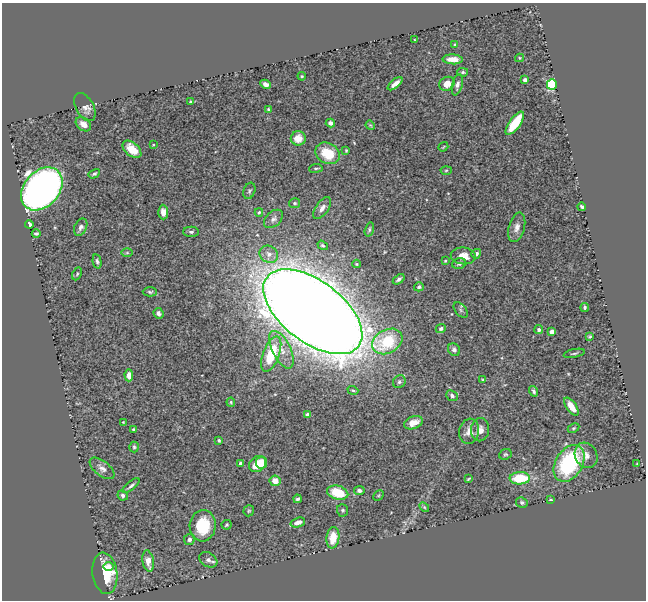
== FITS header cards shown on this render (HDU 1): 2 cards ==
NAXIS1  =                  644
NAXIS2  =                  598

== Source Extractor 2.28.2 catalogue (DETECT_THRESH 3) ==
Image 644 x 598 px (HDU 1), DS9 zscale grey, 1 PNG px = 1 image px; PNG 648 x 602 px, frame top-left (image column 1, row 598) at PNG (2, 3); each listed source drawn as its Kron ellipse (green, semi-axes under 4 px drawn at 4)
Background 1.52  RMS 0.028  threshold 0.0854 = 3 sigma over >= 5 px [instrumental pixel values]
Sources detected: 116; all 116 listed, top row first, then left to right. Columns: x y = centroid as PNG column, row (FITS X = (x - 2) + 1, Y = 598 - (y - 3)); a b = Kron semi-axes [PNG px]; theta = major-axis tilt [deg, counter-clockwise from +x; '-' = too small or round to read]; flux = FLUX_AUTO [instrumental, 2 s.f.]
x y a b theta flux
415 40 3 2 - 1.2
455 45 4 4 - 3
520 58 4 4 - 2.1
453 59 10 5 -3 16
463 72 5 4 - 3.3
302 76 4 3 - 2.1
525 80 4 3 - 4.7
266 84 6 4 -29 7.7
395 84 9 4 39 11
447 84 8 6 32 17
552 84 5 5 - 220
457 85 11 5 76 6.6
190 101 3 3 - 2.1
85 107 15 9 -60 11
268 109 4 3 - 2.3
330 123 5 4 - 7.5
515 123 14 5 54 77
83 124 8 6 -40 14
370 125 5 3 - 1.9
298 138 7 7 - 23
153 145 3 2 - 1.5
443 147 5 2 - 1.9
132 149 11 6 -40 37
346 151 3 3 - 2.2
327 153 13 10 -27 58
316 168 7 2 6 2.7
446 170 5 3 - 2.3
94 174 6 3 29 3.4
42 189 24 17 49 1300
249 191 8 5 71 3.9
294 203 5 5 - 3.2
582 207 4 3 - 3.9
322 208 12 6 55 11
163 212 7 5 -87 14
259 212 4 3 - 2.4
273 219 11 7 43 7.9
29 224 4 3 - 6.8
81 227 9 6 63 7.7
517 227 15 8 74 13
369 229 7 4 74 3.1
191 232 8 5 -1 4.9
36 233 4 3 - 3.6
323 245 6 4 -36 3.3
127 253 6 4 0 2.9
269 254 9 8 - 13
476 254 5 4 - 6.3
463 256 12 8 -6 24
97 261 7 4 -77 4.2
445 261 4 3 - 1.8
459 263 7 5 22 6
357 264 4 3 - 1.9
77 274 7 4 65 3.1
399 279 7 4 38 4.9
419 287 5 4 - 4
150 292 7 4 -1 3.5
585 307 4 4 - 3.2
461 310 9 5 -50 3.9
313 312 57 30 -37 8200
158 313 5 5 - 5.9
441 329 5 4 - 5.5
539 330 4 4 - 5.8
552 332 4 4 - 21
590 337 4 3 - 2.7
387 341 16 11 29 110
281 350 20 9 -64 25
454 350 6 5 - 6.2
574 353 11 3 12 3.3
271 354 19 8 69 83
129 375 6 4 -89 11
483 380 3 2 - 1.6
399 382 7 6 - 4.6
353 390 5 3 - 3.1
534 391 5 3 - 4.3
452 396 6 5 - 5.6
231 402 5 4 - 2.9
571 407 10 5 -55 27
308 414 4 4 - 7.7
123 422 4 3 - 1.7
413 423 10 6 20 21
573 428 6 4 27 2.7
133 429 3 2 - 2.2
480 430 11 9 87 15
469 431 13 10 76 18
219 440 3 3 - 2.9
134 447 5 4 - 3.1
505 454 6 5 - 3
586 455 13 11 -62 15
241 463 4 3 - 7.9
261 463 6 5 - 23
569 463 20 13 59 190
257 464 9 7 38 47
637 464 3 3 - 1.6
102 468 14 7 -38 10
520 478 10 6 2 73
468 479 4 2 - 2.3
275 481 5 5 - 21
131 486 10 3 40 5.3
359 491 5 4 - 5.8
338 493 11 7 -15 54
123 495 5 5 - 5.3
378 495 6 4 45 2.2
297 499 4 3 - 3.8
551 500 3 2 - 1.8
522 502 6 5 - 4.2
424 507 6 3 -45 2.4
343 510 6 5 - 3.5
249 511 6 5 - 2.7
298 522 7 4 18 10
227 525 5 5 - 2.9
203 526 16 13 84 82
333 538 10 6 82 33
189 539 5 5 - 7
208 560 9 7 -32 7.9
148 561 11 5 -81 21
109 566 5 4 - 8.3
105 573 21 12 -82 73